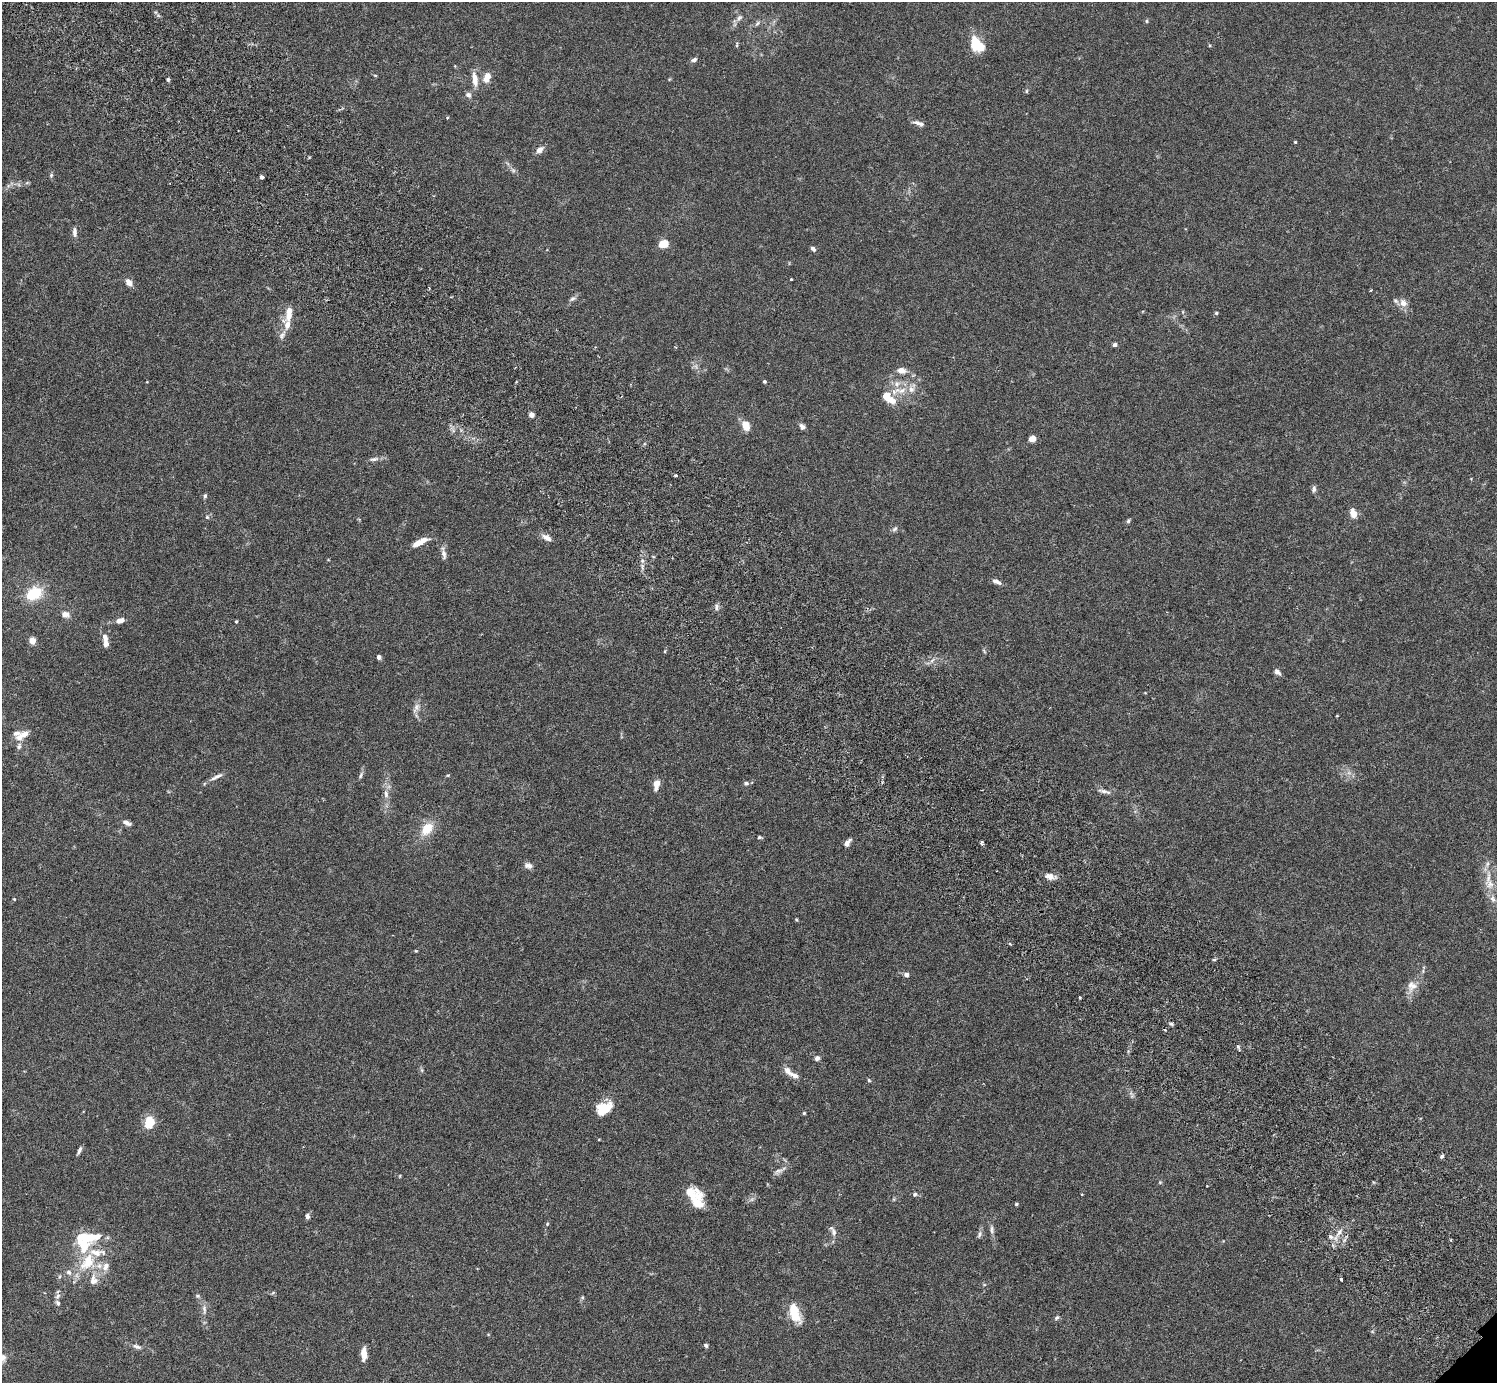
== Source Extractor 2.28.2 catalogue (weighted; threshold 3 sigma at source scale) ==
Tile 11 of 4 x 4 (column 3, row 3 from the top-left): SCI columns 3037-4531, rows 1587-2967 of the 6074 x 6074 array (HDU 1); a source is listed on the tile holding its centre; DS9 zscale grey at full resolution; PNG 1499 x 1385 px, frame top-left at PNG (2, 2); no overlay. Shown black and unused: <1% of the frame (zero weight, under 3 of 6 exposures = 3% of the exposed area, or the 3 px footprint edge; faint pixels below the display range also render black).
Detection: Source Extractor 2.28.2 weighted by HDU 2 'WHT'; one run over the whole footprint, this tile lists its part. Background 0.0146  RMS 0.002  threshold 0.00807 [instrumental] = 3 sigma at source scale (4.09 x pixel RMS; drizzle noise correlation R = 1.36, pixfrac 0.8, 0.05/0.05 arcsec/px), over >= 5 px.
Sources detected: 148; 2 inside a brighter object's white glare — not listed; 21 inside a brighter listed object's ellipse — not listed separately; the other 125 listed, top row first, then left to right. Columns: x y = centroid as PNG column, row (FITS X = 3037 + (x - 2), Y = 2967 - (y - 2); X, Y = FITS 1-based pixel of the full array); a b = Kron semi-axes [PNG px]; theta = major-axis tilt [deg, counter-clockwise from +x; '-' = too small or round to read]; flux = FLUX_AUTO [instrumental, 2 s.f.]
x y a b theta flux
739 18 10 7 38 0.66
1146 21 5 3 - 0.21
757 23 9 5 43 0.46
977 44 20 12 -54 4.5
737 45 8 4 89 0.25
694 60 7 5 21 0.5
375 75 5 3 - 0.18
487 77 13 8 71 1.6
168 79 5 4 - 0.28
475 79 18 7 -82 1.8
1026 91 6 4 90 0.21
468 95 9 7 -30 0.57
447 118 4 3 - 0.14
919 123 15 5 -18 0.82
1295 142 4 4 - 0.16
540 150 10 7 40 0.92
513 170 7 4 -19 0.36
51 175 6 5 - 0.3
262 177 4 3 - 0.9
75 232 13 6 -88 0.79
664 244 8 6 19 2.7
813 249 7 5 -46 0.48
791 279 3 3 - 0.21
129 282 10 7 -55 1.1
1371 290 4 3 - 0.14
572 299 10 6 31 0.54
1403 303 12 9 -46 1.2
1216 313 4 4 - 0.2
287 324 19 10 -77 1.9
1115 345 6 5 - 0.43
901 370 7 5 -10 1.7
764 382 3 3 - 0.29
902 390 19 9 0 2.4
888 398 19 9 -38 3.4
531 415 5 5 - 0.92
746 425 8 6 -66 3.4
802 426 7 5 -51 0.67
1032 438 6 5 - 1.4
374 459 12 5 12 0.63
676 475 3 3 - 0.38
1314 489 8 5 78 0.49
205 496 6 4 64 0.34
1353 513 10 7 -68 1.5
207 517 5 5 - 0.25
1128 521 6 4 73 0.27
895 529 9 5 44 0.43
547 538 14 6 -29 1.1
417 543 15 7 23 1.5
444 554 15 6 -81 0.83
653 556 5 3 - 0.15
996 582 12 5 -24 0.77
34 594 13 9 26 7.9
716 607 10 4 90 0.48
65 614 10 7 -20 1.1
120 620 9 6 14 1.1
236 622 3 3 - 0.21
32 641 7 6 - 1.2
106 643 10 7 -89 0.77
665 651 5 3 - 0.17
379 657 4 4 - 0.61
1277 672 9 6 -45 0.63
416 708 15 7 62 0.97
1337 716 3 2 - 0.15
24 734 11 7 29 1.2
19 746 9 5 75 0.53
361 775 10 4 74 0.45
448 775 5 3 - 0.18
216 777 20 5 27 0.95
746 783 6 6 - 0.43
656 784 13 6 78 1.5
1104 791 19 5 -13 0.77
386 794 12 6 -84 1
127 823 12 6 -24 0.72
427 829 18 12 49 3.4
759 837 5 4 - 0.27
847 843 9 5 56 0.86
981 843 4 3 - 0.53
528 865 11 7 -15 0.76
1049 876 11 8 -19 1.2
1490 884 15 12 -68 2.1
14 899 4 3 - 0.14
1493 899 10 7 -62 0.74
416 951 4 3 - 0.16
1214 960 5 3 - 0.22
906 975 5 5 - 0.73
1412 986 14 14 - 1.7
1080 998 3 2 - 0.25
1171 1024 6 4 -22 0.3
1238 1047 6 4 -49 0.28
817 1058 6 6 - 0.59
422 1070 7 4 -88 0.28
788 1071 13 7 -55 1.1
869 1080 5 4 - 0.23
1132 1095 11 5 -73 0.5
604 1108 19 12 28 3.9
804 1113 4 4 - 0.2
149 1122 13 10 78 3.7
599 1139 4 2 - 0.12
79 1150 10 4 64 0.56
1442 1156 5 4 - 0.39
778 1171 15 5 18 0.68
1160 1182 5 5 - 0.2
915 1194 6 5 - 0.33
697 1202 17 11 -32 2.5
1016 1204 5 4 - 0.23
307 1216 7 5 -85 0.48
547 1224 5 4 - 0.2
992 1229 13 4 -90 0.6
834 1232 12 7 -70 0.8
1339 1232 8 5 62 0.69
979 1234 10 5 68 0.49
1330 1237 6 6 - 0.56
87 1262 29 17 55 6.5
106 1266 13 8 65 1.4
1341 1279 3 3 - 0.39
57 1296 9 6 43 0.56
197 1296 7 5 -20 0.29
58 1303 8 6 -60 0.48
204 1309 15 5 -87 0.84
794 1313 20 9 -73 4.9
1057 1318 7 5 41 0.35
706 1346 5 4 - 0.35
137 1347 14 5 -20 0.7
364 1354 14 6 89 1.7
3 1357 12 10 83 1.2
Isophote crosses this tile's border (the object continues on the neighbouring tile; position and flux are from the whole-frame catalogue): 1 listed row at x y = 3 1357